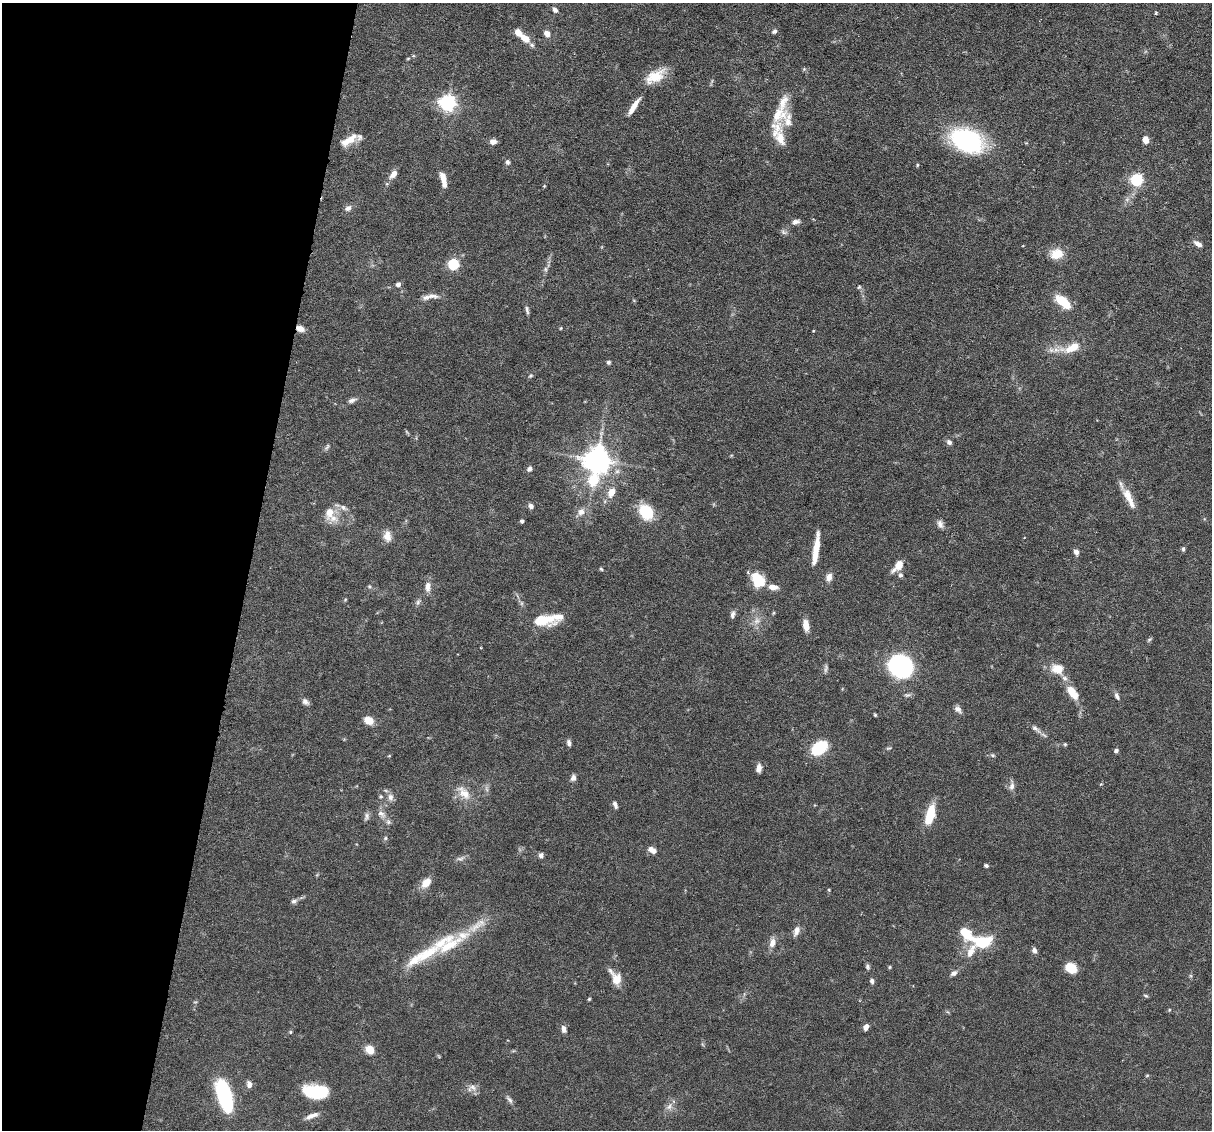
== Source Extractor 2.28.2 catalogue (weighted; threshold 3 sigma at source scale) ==
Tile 9 of 4 x 4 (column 1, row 3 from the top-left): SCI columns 1-1210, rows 1360-2487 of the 4839 x 4859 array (HDU 1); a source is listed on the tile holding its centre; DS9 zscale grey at full resolution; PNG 1214 x 1132 px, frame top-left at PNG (2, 3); no overlay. Shown black and unused: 20% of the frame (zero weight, under 3 of 6 exposures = <1% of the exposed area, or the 3 px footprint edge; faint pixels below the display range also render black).
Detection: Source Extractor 2.28.2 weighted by HDU 2 'WHT'; one run over the whole footprint, this tile lists its part. Background 0.0627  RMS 0.003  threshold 0.0122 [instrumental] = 3 sigma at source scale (4.09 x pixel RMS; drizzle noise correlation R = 1.36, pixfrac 0.8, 0.05/0.05 arcsec/px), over >= 5 px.
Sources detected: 159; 2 too faint to see at this stretch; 2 inside a brighter object's white glare — not listed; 20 inside a brighter listed object's ellipse — not listed separately; the other 135 listed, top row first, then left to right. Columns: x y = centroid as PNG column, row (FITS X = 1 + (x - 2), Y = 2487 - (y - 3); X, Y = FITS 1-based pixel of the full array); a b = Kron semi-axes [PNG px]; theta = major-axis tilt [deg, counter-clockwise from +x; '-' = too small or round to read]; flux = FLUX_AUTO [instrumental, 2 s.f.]
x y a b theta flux
555 10 7 5 -51 0.99
1156 13 4 3 - 0.34
774 31 6 5 - 0.77
547 34 9 7 -42 1.5
525 38 11 7 -36 3.1
413 56 6 4 17 0.33
408 58 6 3 20 0.27
804 69 5 5 - 0.36
655 77 26 14 28 6
448 103 6 6 - 99
634 107 24 6 57 3
779 115 30 17 50 6.8
352 138 18 9 56 2.7
780 138 24 13 -79 4
1146 140 7 5 -77 2.5
967 141 28 18 -23 43
493 142 6 6 - 1.8
508 162 6 5 - 0.7
917 165 5 4 - 0.31
393 174 10 6 53 2
444 180 17 6 -83 3
1137 180 6 5 - 38
348 208 9 6 31 1.2
796 222 11 6 17 1.1
784 232 10 6 -26 0.75
1198 244 10 5 -32 1.5
1057 254 15 11 17 4.6
454 264 5 5 - 27
546 269 8 4 -82 0.55
398 284 5 5 - 1.2
859 287 6 4 44 0.39
433 296 16 6 -6 1.6
1061 300 14 11 -36 5.7
527 310 11 4 -78 0.7
561 328 5 3 - 0.26
300 329 9 6 -21 1.9
813 331 4 2 - 0.19
1072 348 29 11 18 6
608 362 5 5 - 0.53
530 376 6 5 - 0.52
352 400 12 6 16 1.1
949 442 7 6 - 0.95
327 447 10 4 57 0.6
597 460 8 8 - 340
529 469 7 6 - 0.82
593 480 7 6 - 19
611 492 9 7 65 3.2
1128 496 20 10 -67 3.4
531 506 6 6 - 1.1
343 508 11 6 -36 1.2
330 512 17 10 84 3.9
581 512 10 9 - 1.8
646 512 9 7 -52 20
522 521 4 3 - 0.65
940 524 11 7 -66 1.2
387 536 14 9 -85 2.3
816 548 33 6 82 5.7
1183 549 5 4 - 0.58
1076 552 7 6 - 1.1
898 566 16 8 48 3.1
601 569 5 4 - 0.38
901 575 6 5 - 0.79
829 577 11 8 74 1.6
758 580 18 13 -54 7.1
369 586 6 3 -19 0.36
428 587 14 8 85 1.9
773 587 11 7 -5 2.2
345 600 5 3 - 0.28
418 602 10 5 71 0.74
733 614 9 5 73 0.93
544 619 28 12 1 8.4
806 625 12 6 -81 2.9
1149 640 7 4 41 0.43
900 666 14 12 -27 85
1057 669 15 12 -19 4.3
1072 692 15 8 -53 5.4
1117 696 10 6 -65 0.91
305 702 10 7 -41 1
958 709 9 6 -45 1.4
875 715 3 3 - 0.31
369 720 11 8 -26 2.8
1036 729 17 6 -40 1.5
569 743 8 5 -75 0.86
1065 744 5 4 - 0.37
819 748 15 10 37 13
889 748 8 4 20 0.42
1116 750 5 5 - 0.67
993 755 6 5 - 0.46
389 756 5 3 - 0.25
759 768 10 6 85 1.5
573 778 8 6 77 1
1012 786 13 7 83 1.3
464 793 22 11 -49 4.1
381 797 6 6 - 0.48
390 797 11 8 -86 1.5
615 804 8 4 -69 0.94
931 811 16 10 68 6.2
381 814 13 7 -35 1.5
367 816 11 7 80 0.93
385 838 5 5 - 0.42
652 850 11 7 -30 1.6
541 855 7 6 - 0.83
460 859 12 6 15 0.96
986 865 4 4 - 0.49
426 883 12 8 48 3.3
829 890 4 3 - 0.25
294 901 8 6 15 0.81
796 931 14 7 72 1.7
965 933 19 12 -50 5.7
983 942 19 10 3 13
772 943 12 8 76 1.9
1034 950 7 6 - 1
971 951 21 9 65 3.5
423 955 65 14 29 13
867 966 7 5 -89 0.57
890 967 5 4 - 0.32
1071 968 10 7 -30 7.1
954 973 9 6 29 1
617 979 15 12 -78 3.2
872 981 7 5 -87 0.75
1146 996 6 4 -29 0.39
589 999 4 4 - 0.32
1169 1010 5 4 - 0.31
866 1027 6 5 - 1.7
564 1029 9 6 -76 1.2
290 1032 5 4 - 0.32
370 1050 6 5 - 6.7
1147 1076 5 3 - 0.31
249 1084 9 6 -77 1.3
472 1087 12 8 -19 1.6
316 1092 23 12 -4 16
224 1096 31 12 -74 30
509 1099 12 6 -51 0.95
669 1107 12 7 49 1.6
312 1116 18 6 21 1.8
Overlapping masked pixels (flux is a lower limit): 1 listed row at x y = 300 329